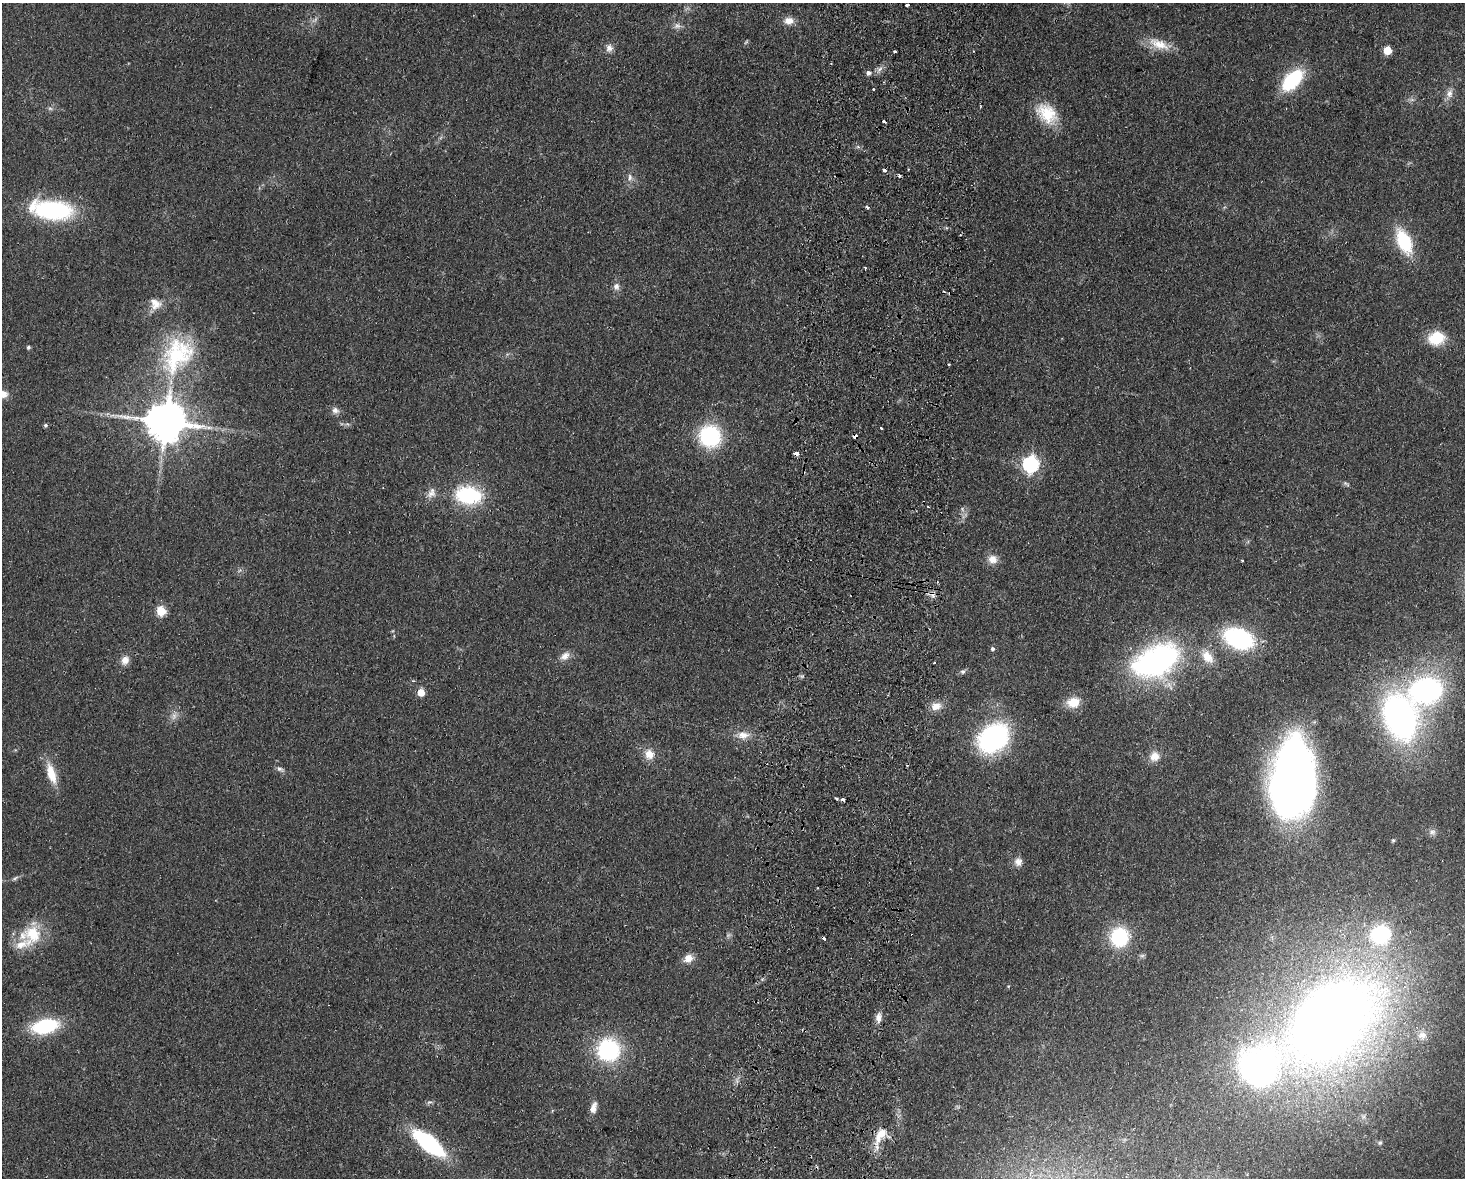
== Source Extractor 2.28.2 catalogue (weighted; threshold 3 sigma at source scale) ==
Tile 5 of 3 x 4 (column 2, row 2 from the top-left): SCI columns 1632-3094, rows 2362-3537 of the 4838 x 4724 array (HDU 1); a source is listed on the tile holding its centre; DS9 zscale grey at full resolution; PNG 1467 x 1180 px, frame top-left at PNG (2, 3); no overlay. Shown black and unused: <1% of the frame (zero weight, under 2 of 3 exposures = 3% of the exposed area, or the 3 px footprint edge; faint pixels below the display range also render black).
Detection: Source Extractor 2.28.2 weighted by HDU 2 'WHT'; one run over the whole footprint, this tile lists its part. Background 0.0998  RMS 0.0086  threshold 0.0385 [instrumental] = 3 sigma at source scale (4.5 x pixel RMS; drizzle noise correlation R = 1.50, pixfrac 1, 0.05/0.05 arcsec/px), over >= 5 px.
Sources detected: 95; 3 too faint to see at this stretch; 6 cosmic-ray / hot-pixel residue — not listed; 4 inside a brighter listed object's ellipse — not listed separately; the other 82 listed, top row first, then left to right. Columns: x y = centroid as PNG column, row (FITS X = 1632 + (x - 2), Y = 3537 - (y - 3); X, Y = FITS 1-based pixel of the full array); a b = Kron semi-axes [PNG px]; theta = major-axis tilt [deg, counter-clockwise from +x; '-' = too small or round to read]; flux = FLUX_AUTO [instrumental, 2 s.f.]
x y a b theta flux
907 5 3 3 - 2.9
789 21 12 9 -3 7.6
677 26 10 8 0 3.9
746 42 7 4 45 1.1
1159 44 31 12 -23 17
609 48 10 8 -84 4.6
1387 50 5 5 - 26
895 51 3 3 - 2.3
880 69 9 3 45 2.4
868 73 6 6 - 3.4
1292 80 21 12 46 65
873 89 3 3 - 1.3
1449 93 13 9 80 6
1412 100 7 4 -18 1.8
981 106 4 2 - 0.75
50 108 7 4 -1 1.6
1047 114 30 21 -42 30
884 122 4 3 - 3.4
884 170 3 3 - 4.3
630 177 11 6 89 3.9
867 207 4 3 - 1.6
53 210 36 18 -5 110
1404 241 24 12 -65 49
865 267 3 2 - 1.1
616 287 10 8 -87 4.3
155 304 16 14 -41 9.6
1436 338 15 12 14 31
28 347 4 4 - 1.9
177 355 57 39 59 95
949 364 3 2 - 1.2
3 394 10 9 - 7.4
335 410 10 9 - 4
166 421 12 11 - 3300
45 425 5 5 - 1.5
209 428 9 4 -8 2.9
881 428 3 3 - 1.3
710 436 16 15 - 95
796 453 4 3 - 11
1031 464 7 7 - 230
1346 484 10 4 -36 1.7
431 493 13 9 13 6.1
468 495 26 18 -9 65
993 559 12 11 - 8
161 611 5 5 - 41
1239 638 24 15 -21 120
992 649 5 5 - 2.1
565 656 14 9 36 6.2
125 660 11 9 66 6.7
1156 661 62 35 25 180
934 663 3 2 - 0.57
963 671 7 6 - 2.1
1426 690 31 24 10 170
421 692 5 5 - 16
1073 702 13 11 13 16
936 706 14 10 20 9.1
1400 717 41 28 -72 280
743 735 16 11 2 9.3
993 738 27 21 41 160
649 754 13 12 - 10
1154 756 13 12 - 9.1
280 769 11 6 -26 2.8
51 773 25 9 -73 18
1293 780 71 37 87 560
837 799 4 3 - 1.3
843 799 4 3 - 3.6
1432 832 9 8 - 3.1
1393 840 4 4 - 1.1
1018 862 11 11 - 5.6
15 878 10 3 30 1.9
32 934 27 21 68 34
1381 934 15 13 17 89
1119 937 17 16 - 59
688 958 12 10 30 7.8
878 1018 11 7 87 5.6
1328 1019 97 64 43 1100
45 1026 23 12 12 67
1422 1035 12 10 -3 5.9
608 1050 19 19 - 93
593 1108 14 7 75 6.5
881 1134 24 10 59 15
429 1143 32 12 -39 100
1380 1143 6 5 - 1.5
Overlapping masked pixels (flux is a lower limit): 2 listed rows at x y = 796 453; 1426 690
Isophote crosses this tile's border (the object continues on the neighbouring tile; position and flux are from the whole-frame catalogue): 1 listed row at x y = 3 394